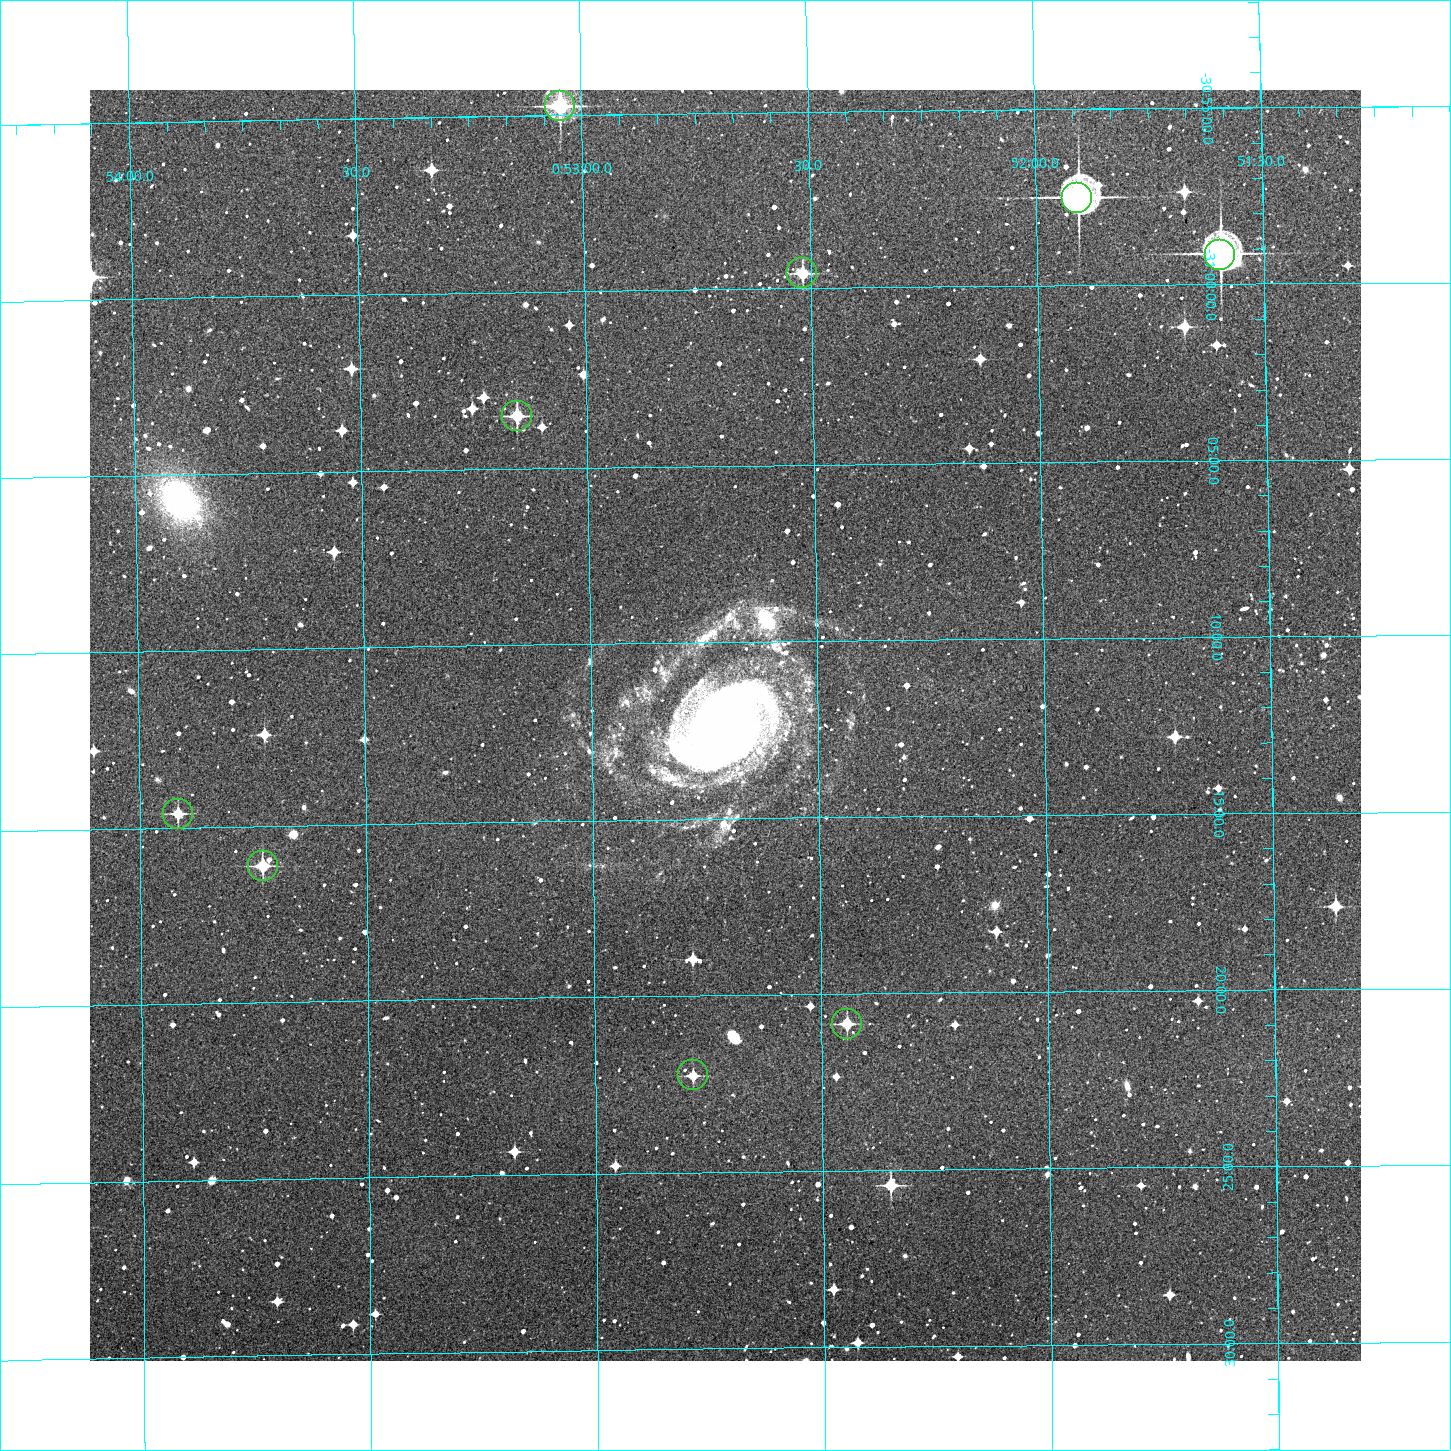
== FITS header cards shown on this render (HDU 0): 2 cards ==
NAXIS1  =                 1271 /Length X axis
NAXIS2  =                 1271 /Length Y axis

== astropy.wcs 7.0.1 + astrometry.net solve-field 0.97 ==
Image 1271 x 1271 px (HDU 0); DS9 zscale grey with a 90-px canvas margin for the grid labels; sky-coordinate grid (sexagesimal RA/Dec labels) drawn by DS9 from the SOLVED WCS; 9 Tycho-2 reference stars matched to detected sources circled (green)
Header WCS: RA---TAN/DEC--TAN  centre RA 00:52:42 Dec -31:12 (13.18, -31.21 deg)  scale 1.7 arcsec/px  FOV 36.0' x 36.0'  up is -1 deg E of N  parity normal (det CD < 0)
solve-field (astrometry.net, Tycho-2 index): VERIFIED the header's WCS against the Tycho-2 star catalogue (verified at 2 index scales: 9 matches each, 0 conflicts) and refined it, rather than solving blind
Solved WCS: RA---TAN-SIP/DEC--TAN-SIP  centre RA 00:52:42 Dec -31:12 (13.18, -31.21 deg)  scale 1.7 arcsec/px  FOV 36.0' x 36.0'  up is -1 deg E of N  parity normal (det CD < 0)
The solver's refit moves the header's centre by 2.3 arcsec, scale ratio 0.9995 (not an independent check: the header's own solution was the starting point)
Tycho-2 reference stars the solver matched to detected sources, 9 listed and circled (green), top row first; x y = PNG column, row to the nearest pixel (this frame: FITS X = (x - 90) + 1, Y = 1271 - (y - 90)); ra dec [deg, ICRS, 3 dp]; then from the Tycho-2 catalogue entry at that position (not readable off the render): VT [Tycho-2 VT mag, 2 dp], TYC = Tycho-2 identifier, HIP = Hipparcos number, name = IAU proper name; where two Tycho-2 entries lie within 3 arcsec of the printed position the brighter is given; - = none
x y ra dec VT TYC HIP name
560 106 13.262 -30.912 10.07 6998-846-1 - -
1077 198 12.977 -30.959 9.23 6998-901-1 4052 -
1220 255 12.899 -30.986 9.24 6998-936-1 4026 -
802 273 13.130 -30.993 11.81 6998-1039-1 - -
517 416 13.288 -31.058 11.44 6998-1149-1 - -
178 814 13.479 -31.244 11.92 6998-1430-1 - -
263 866 13.432 -31.269 11.70 6998-1300-1 - -
847 1024 13.111 -31.348 12.29 6998-857-1 - -
693 1075 13.196 -31.371 12.47 6998-938-1 - -